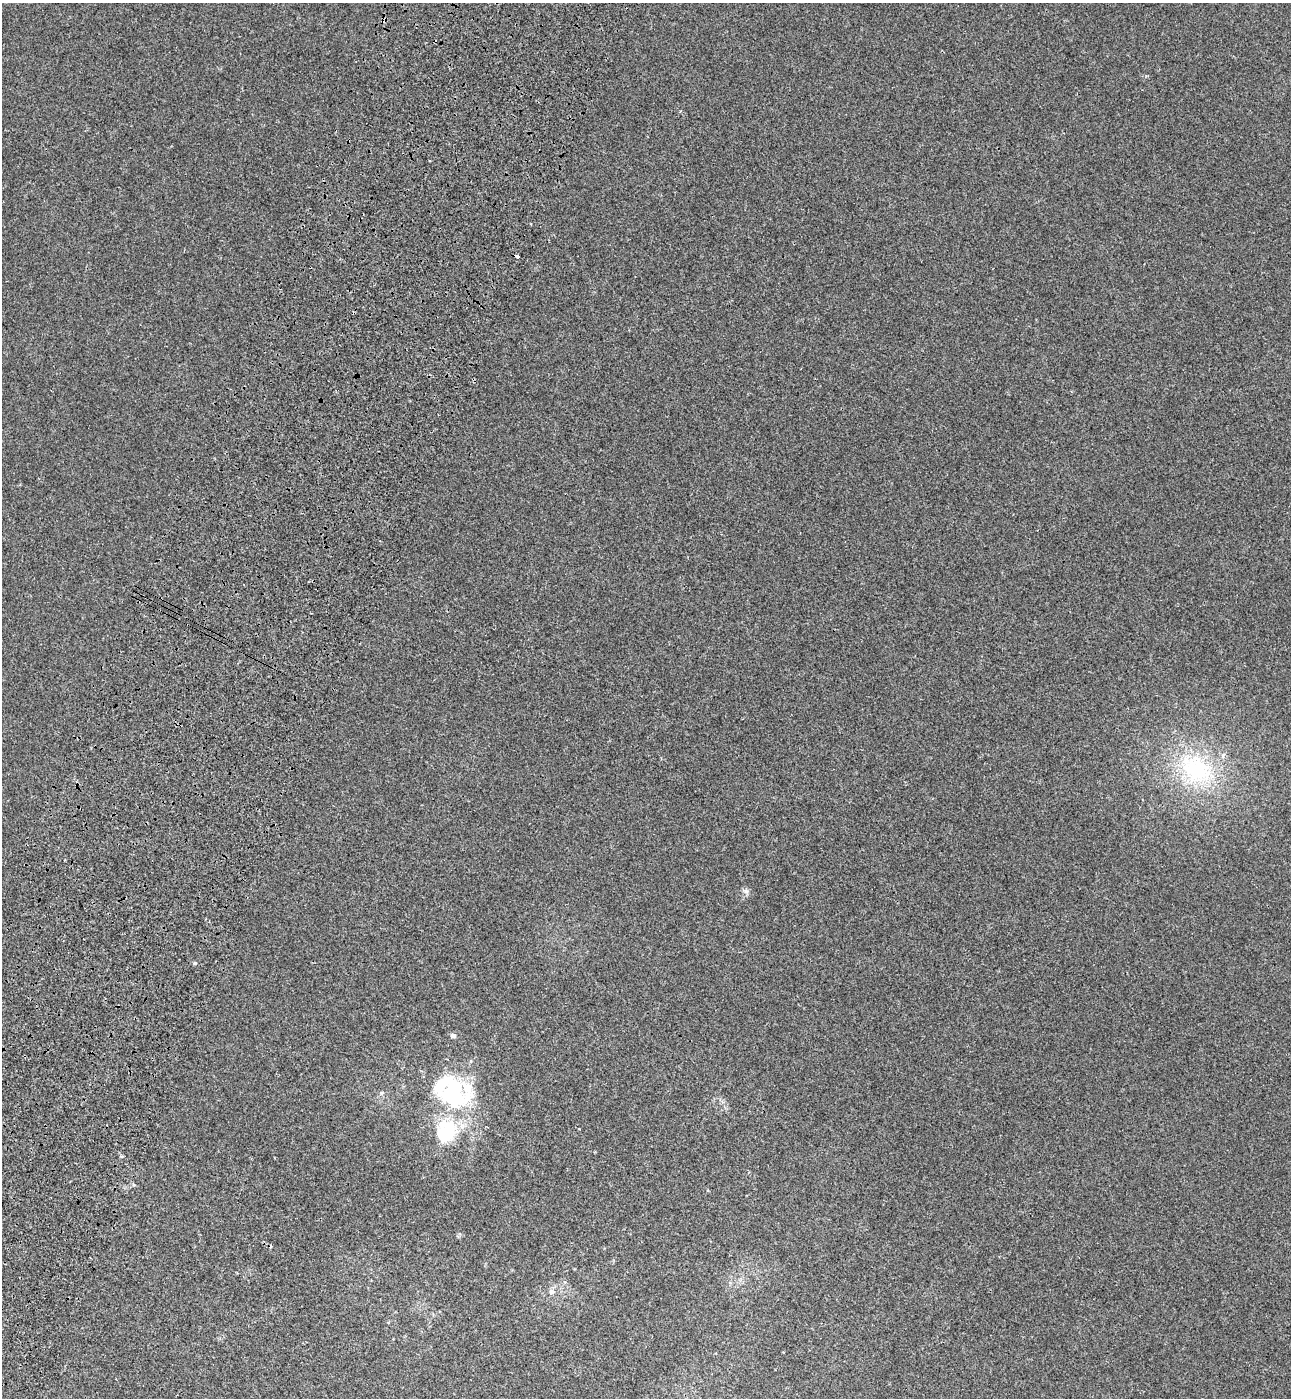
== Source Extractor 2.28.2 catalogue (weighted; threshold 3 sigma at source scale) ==
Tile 7 of 4 x 4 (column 3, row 2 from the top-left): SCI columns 2965-4253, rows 2858-4253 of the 5802 x 5712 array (HDU 1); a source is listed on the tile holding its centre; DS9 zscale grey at full resolution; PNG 1293 x 1400 px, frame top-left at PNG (2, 3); no overlay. Shown black and unused: <1% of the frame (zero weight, under 3 of 4 exposures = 6% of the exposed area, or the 3 px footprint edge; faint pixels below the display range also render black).
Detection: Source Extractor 2.28.2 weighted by HDU 2 'WHT'; one run over the whole footprint, this tile lists its part. Background 5.32e-04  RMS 0.004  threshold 0.0179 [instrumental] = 3 sigma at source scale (4.5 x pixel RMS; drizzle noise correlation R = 1.50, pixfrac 1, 0.05/0.05 arcsec/px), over >= 5 px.
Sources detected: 12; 2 inside a brighter object's white glare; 2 cosmic-ray / hot-pixel residue — not listed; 1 inside a brighter listed object's ellipse — not listed separately; the other 7 listed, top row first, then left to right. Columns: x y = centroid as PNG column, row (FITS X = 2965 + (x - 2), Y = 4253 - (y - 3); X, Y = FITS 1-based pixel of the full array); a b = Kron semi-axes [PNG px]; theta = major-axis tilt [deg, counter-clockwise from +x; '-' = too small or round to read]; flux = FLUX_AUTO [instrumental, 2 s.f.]
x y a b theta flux
1196 769 45 33 -31 36
195 963 4 4 - 0.47
453 1036 6 5 - 1.4
382 1093 6 5 - 0.71
452 1094 46 35 -21 39
444 1137 42 25 74 20
551 1292 7 6 - 1.4